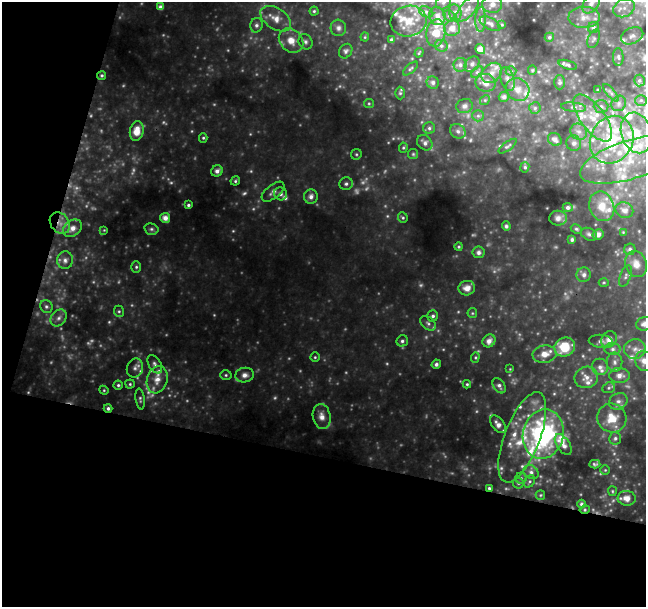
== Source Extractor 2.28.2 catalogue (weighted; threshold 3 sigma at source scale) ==
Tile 3 of 2 x 2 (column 1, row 2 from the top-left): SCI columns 70-713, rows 60-664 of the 1377 x 1419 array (HDU 1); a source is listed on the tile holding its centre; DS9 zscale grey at full resolution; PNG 648 x 609 px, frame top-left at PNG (2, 2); each listed source drawn as its Kron ellipse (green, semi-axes under 4 px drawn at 4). Shown black and unused: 31% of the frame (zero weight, under 3 of 4 exposures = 1% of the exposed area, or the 3 px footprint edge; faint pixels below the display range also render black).
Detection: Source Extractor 2.28.2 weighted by HDU 2 'WHT'; one run over the whole footprint, this tile lists its part. Background 0.338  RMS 0.037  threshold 0.166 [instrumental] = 3 sigma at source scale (4.5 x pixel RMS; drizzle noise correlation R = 1.50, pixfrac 1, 0.0396/0.0396 arcsec/px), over >= 5 px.
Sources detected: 253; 39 too faint to see at this stretch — neither listed nor drawn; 45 inside a brighter listed object's ellipse — not listed separately; the other 169 listed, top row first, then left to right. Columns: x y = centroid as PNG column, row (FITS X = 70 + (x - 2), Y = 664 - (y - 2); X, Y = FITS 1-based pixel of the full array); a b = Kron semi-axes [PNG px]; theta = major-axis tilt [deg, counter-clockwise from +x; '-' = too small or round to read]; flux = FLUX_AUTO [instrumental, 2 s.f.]
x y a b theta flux
444 2 8 6 44 11
591 3 11 7 54 22
492 4 10 8 3 24
160 7 4 4 - 15
624 8 11 8 29 33
468 9 15 7 50 25
314 11 4 4 - 5.3
426 12 7 5 -29 8.4
455 12 8 6 -76 12
437 16 9 8 - 20
449 16 6 5 - 6.7
584 17 16 10 1 34
276 19 17 10 -33 43
480 19 12 5 88 13
409 21 18 15 12 70
490 24 11 5 -28 12
256 25 7 6 - 12
502 25 3 3 - 3.4
593 27 6 5 - 8.2
338 28 8 7 - 14
452 28 8 7 - 31
436 33 14 9 81 66
632 36 12 8 24 21
365 37 4 4 - 3.7
549 37 4 4 - 6.5
594 39 9 5 68 8.4
291 40 13 11 -43 54
391 40 3 3 - 6.2
305 42 8 6 -60 12
441 46 6 6 - 8.7
480 49 5 4 - 22
346 51 8 6 56 11
419 53 5 3 - 3.7
618 57 9 5 -87 7.9
472 64 8 6 46 12
460 65 7 6 - 12
568 65 9 4 -18 8.2
410 69 9 4 44 6.4
532 70 5 4 - 4.2
511 71 5 5 - 5.8
477 72 7 4 45 6.1
492 73 11 8 43 25
102 75 5 4 - 6.7
507 79 12 6 -73 16
639 81 6 5 - 6.9
433 82 6 6 - 10
560 82 7 5 90 7.2
486 83 10 9 - 30
518 89 12 11 - 36
598 90 4 2 - 2.5
400 93 6 5 - 6
611 93 11 4 -50 9.3
504 97 5 5 - 12
485 100 5 4 - 5.1
641 100 6 5 - 7.4
369 103 5 4 - 4.5
619 103 8 7 - 12
464 106 8 7 - 13
601 106 7 6 - 10
573 107 12 4 -6 11
535 108 5 5 - 6.4
478 116 6 5 - 7.7
593 118 28 12 -53 86
429 128 6 6 - 8.3
137 131 10 7 77 50
458 131 8 6 -37 14
579 132 9 7 -40 16
636 133 21 15 -74 110
203 138 4 4 - 5.4
555 139 7 6 - 16
612 140 25 21 62 230
425 143 8 7 - 13
574 143 8 7 - 12
508 146 11 4 37 7.8
403 148 5 4 - 4.7
356 154 5 5 - 6.1
413 154 5 5 - 5.2
630 160 52 19 17 200
525 167 5 4 - 7.3
217 171 6 5 - 17
235 181 5 4 - 6
346 184 7 6 - 11
273 192 13 6 39 17
280 194 7 6 - 13
311 197 7 7 - 19
188 205 4 4 - 7.1
602 206 15 12 -70 49
568 207 5 4 - 11
624 210 9 7 -22 18
165 218 5 5 - 24
403 218 5 5 - 5.6
558 218 9 7 2 18
60 223 12 9 -51 32
506 226 4 4 - 8.4
72 228 10 7 40 27
151 229 7 5 -15 8.3
576 229 6 4 -27 5.7
104 230 4 4 - 3.2
623 232 4 4 - 3.1
589 234 8 6 -27 9.1
598 234 6 5 - 14
572 240 4 4 - 7.6
459 247 4 4 - 4.9
630 249 6 5 - 8.2
478 252 6 5 - 11
65 260 9 8 - 17
636 264 13 10 -69 38
136 267 5 5 - 6.6
584 275 7 7 - 15
626 276 11 5 70 10
604 282 5 3 - 3.9
467 288 8 7 - 25
46 306 7 6 - 8.6
119 311 6 5 - 6
472 313 5 5 - 4.6
433 316 5 5 - 9.7
59 318 9 7 49 15
428 323 9 6 -38 11
644 324 8 6 18 20
609 339 8 7 - 30
402 341 6 5 - 10
489 341 7 6 - 20
601 341 12 6 -6 14
565 347 10 9 - 110
613 349 8 6 1 14
635 349 11 10 - 28
544 354 12 8 8 34
315 357 4 4 - 5
475 357 5 4 - 4.5
644 361 10 8 -79 26
615 362 9 8 - 17
155 364 10 6 -58 13
436 364 5 4 - 9.7
600 367 8 8 - 17
135 368 10 8 68 16
510 369 3 3 - 2.6
226 375 5 5 - 5.9
245 375 9 7 8 22
619 375 10 7 0 27
586 377 12 10 18 30
157 380 14 10 73 42
130 384 4 4 - 5.3
467 384 4 4 - 5
118 385 4 4 - 6.5
499 386 8 5 -56 11
609 388 6 5 - 7
104 390 4 4 - 4.2
140 399 10 4 -81 7.8
618 401 10 8 32 19
108 408 4 4 - 9.3
322 416 13 9 -80 28
612 418 15 14 - 78
498 424 10 6 -52 19
543 434 25 20 78 580
522 437 48 17 69 160
615 438 6 6 - 8.7
563 445 12 6 -57 18
595 464 5 3 - 6.6
605 470 4 4 - 4.1
531 472 8 6 -38 13
521 478 5 5 - 6.2
529 481 7 5 56 6.6
518 483 5 5 - 6.2
489 488 4 4 - 7.4
612 491 5 4 - 4.5
540 495 5 4 - 4.5
627 498 9 7 -3 30
582 504 4 4 - 9.2
585 509 5 3 - 5
Overlapping masked pixels (flux is a lower limit): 5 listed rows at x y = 102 75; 60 223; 108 408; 489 488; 585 509
Isophote crosses this tile's border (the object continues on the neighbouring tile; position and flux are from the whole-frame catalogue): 5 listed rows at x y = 444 2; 591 3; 409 21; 644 324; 644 361